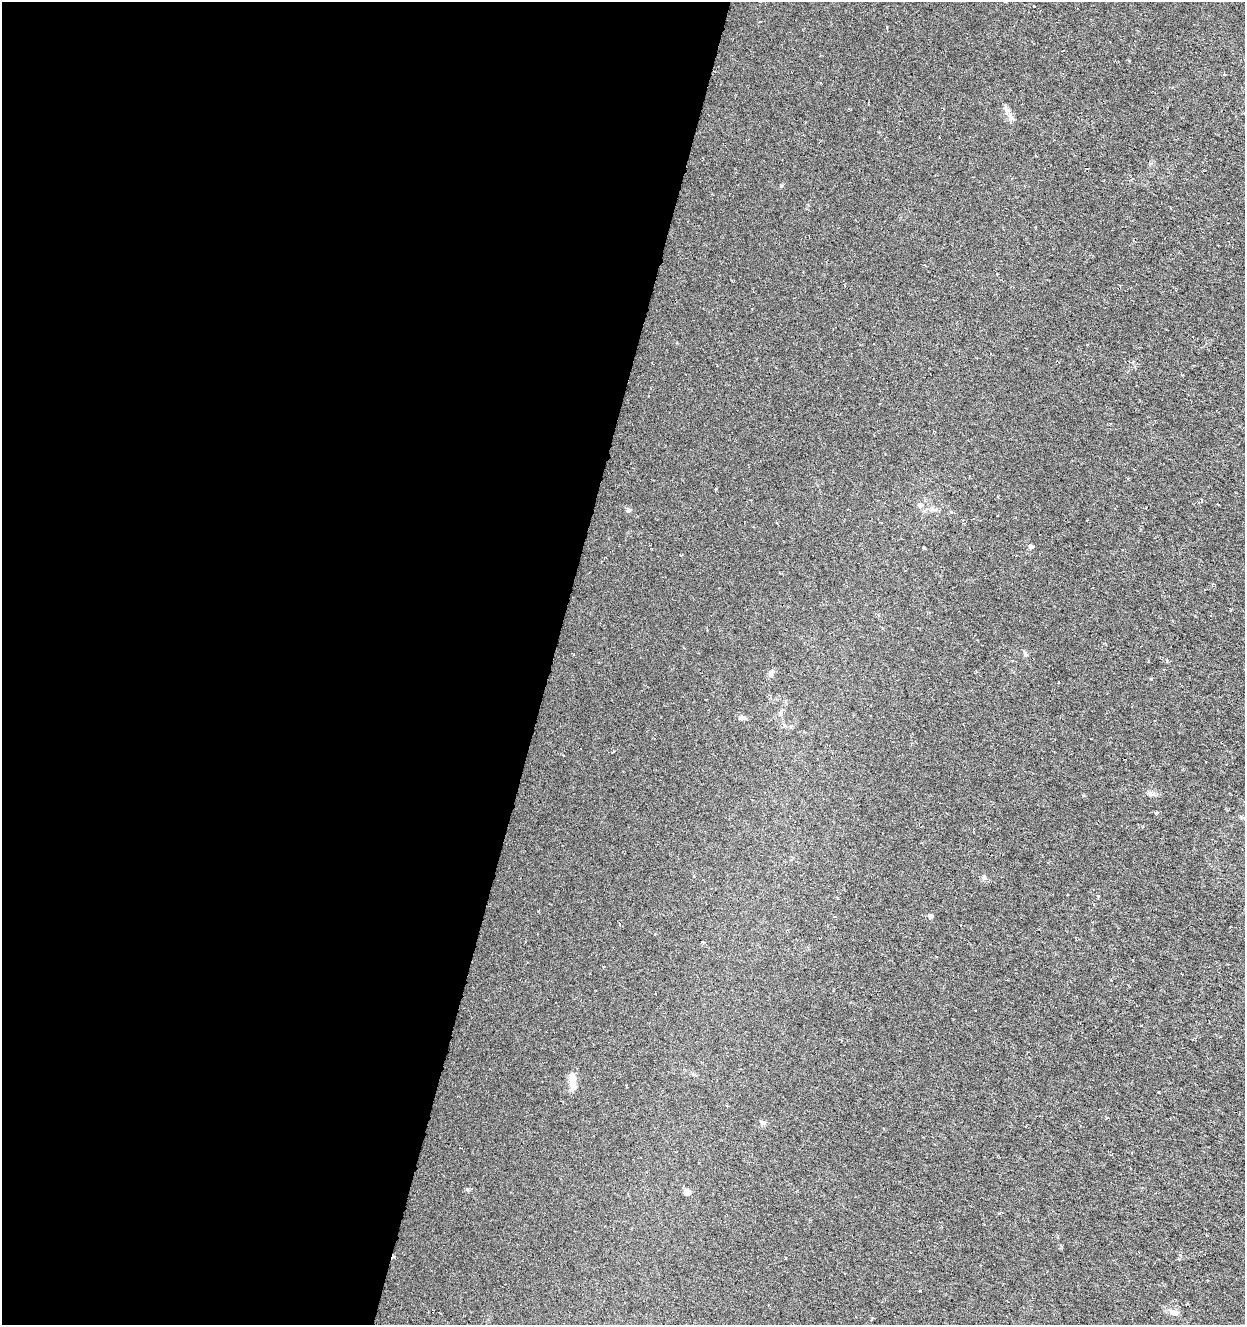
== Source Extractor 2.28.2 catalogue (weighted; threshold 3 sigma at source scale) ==
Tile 5 of 4 x 4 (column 1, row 2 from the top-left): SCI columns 215-1457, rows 2652-3974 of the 5463 x 5298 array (HDU 1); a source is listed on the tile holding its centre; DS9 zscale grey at full resolution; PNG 1247 x 1327 px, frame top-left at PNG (2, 2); no overlay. Shown black and unused: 44% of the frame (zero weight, under 3 of 6 exposures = <1% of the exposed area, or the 3 px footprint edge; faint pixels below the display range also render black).
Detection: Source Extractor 2.28.2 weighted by HDU 2 'WHT'; one run over the whole footprint, this tile lists its part. Background 0.00669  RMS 0.0034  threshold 0.0139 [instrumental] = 3 sigma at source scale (4.09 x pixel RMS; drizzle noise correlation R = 1.36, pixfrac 0.8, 0.0396/0.0396 arcsec/px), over >= 5 px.
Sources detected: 26; all 26 listed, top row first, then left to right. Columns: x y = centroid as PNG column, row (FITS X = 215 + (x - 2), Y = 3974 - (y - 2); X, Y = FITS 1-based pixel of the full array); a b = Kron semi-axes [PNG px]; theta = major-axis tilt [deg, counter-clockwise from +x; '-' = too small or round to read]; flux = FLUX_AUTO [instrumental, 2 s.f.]
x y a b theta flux
1006 110 10 7 -61 1.5
1035 155 4 2 - 0.26
715 490 4 2 - 0.24
1202 500 4 2 - 0.26
920 505 8 5 -2 0.71
933 509 13 5 -22 1.2
628 510 7 5 15 0.55
881 522 3 2 - 0.21
1031 546 6 5 - 0.6
924 548 3 3 - 0.38
1025 654 6 4 -73 0.5
1167 660 5 3 - 0.31
770 674 10 6 71 0.9
1059 682 3 2 - 0.29
741 717 11 5 -3 0.77
1156 813 4 4 - 0.47
984 877 6 5 - 0.61
837 898 4 2 - 0.23
931 916 5 5 - 0.91
703 942 4 2 - 0.28
572 1080 22 9 90 3.1
1158 1092 3 2 - 0.37
762 1122 8 6 55 0.75
687 1192 6 6 - 1.8
1174 1313 13 7 -12 1.5
873 1318 3 3 - 0.26
Unlisted compact peaks at least as high as the median listed source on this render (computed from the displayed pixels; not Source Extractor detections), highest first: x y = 781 186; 467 1189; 1151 679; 1154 794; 1083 795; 1098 896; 920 1291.